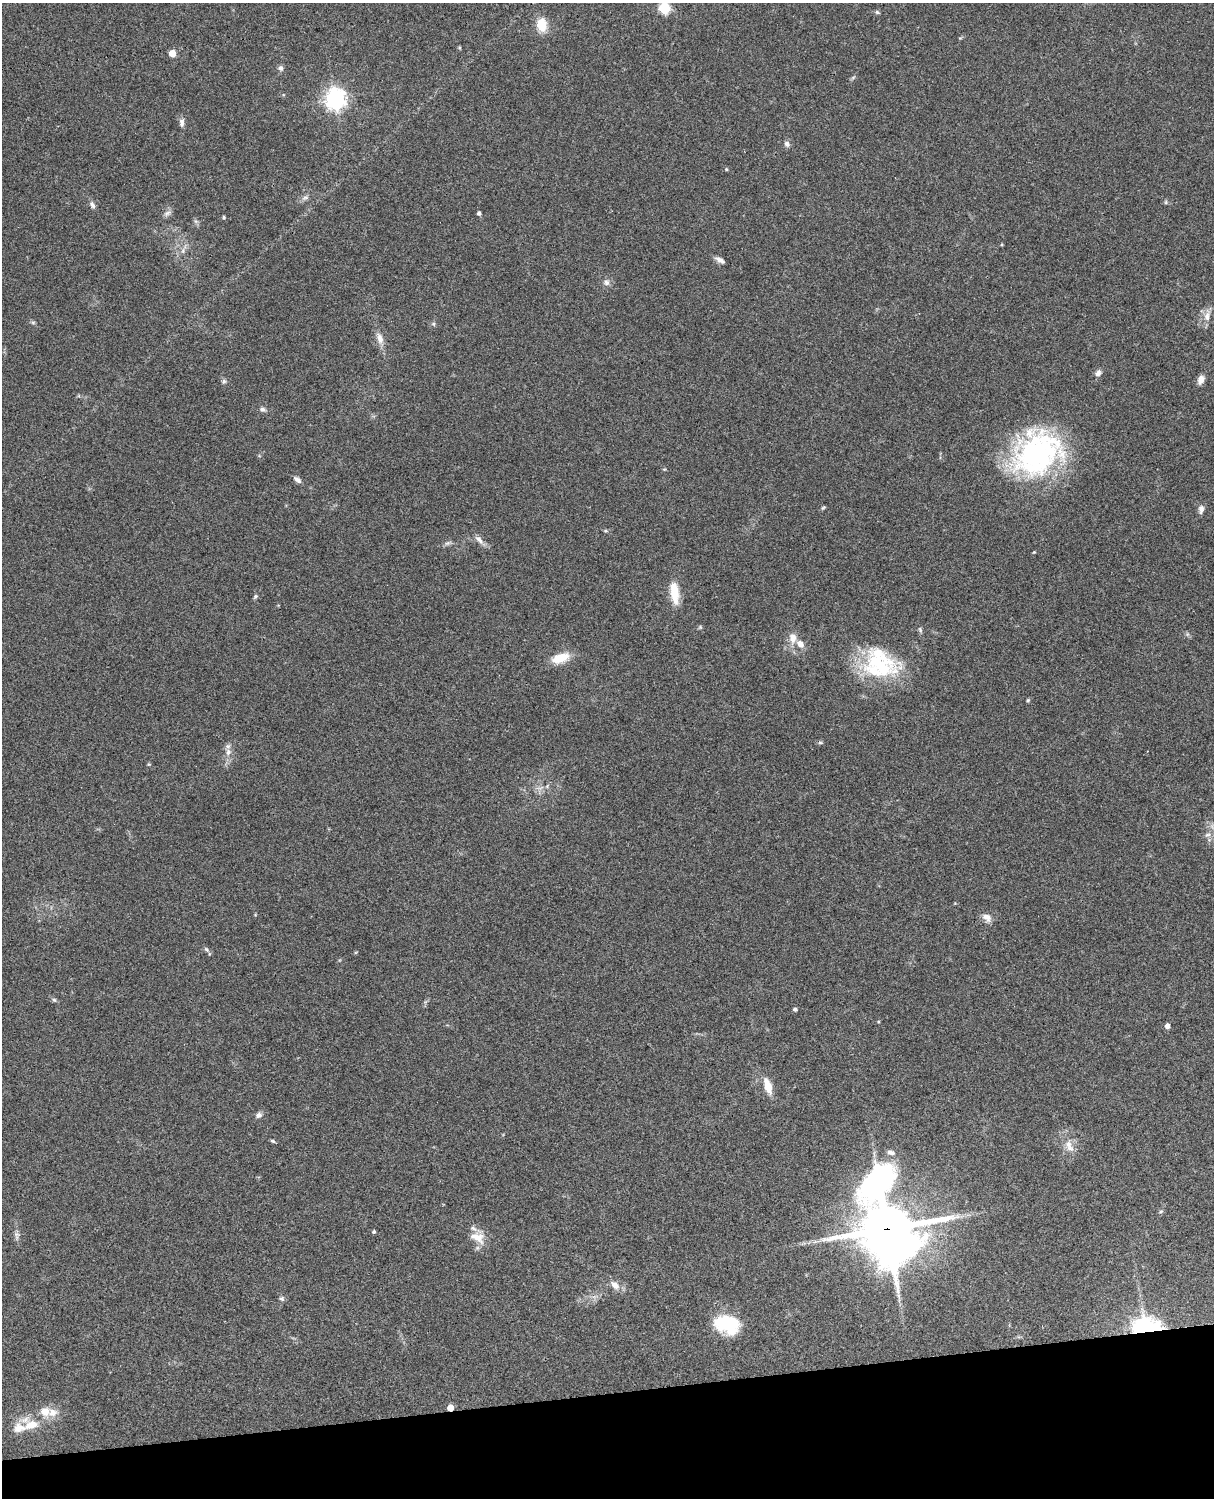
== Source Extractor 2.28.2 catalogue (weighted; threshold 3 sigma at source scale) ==
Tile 10 of 4 x 3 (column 2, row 3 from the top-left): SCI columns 1334-2545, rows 277-1772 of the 5087 x 4926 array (HDU 1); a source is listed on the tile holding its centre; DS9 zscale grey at full resolution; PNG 1216 x 1500 px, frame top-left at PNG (2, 3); no overlay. Shown black and unused: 7% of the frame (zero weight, under 3 of 4 exposures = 6% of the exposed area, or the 3 px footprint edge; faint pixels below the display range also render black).
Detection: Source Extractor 2.28.2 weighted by HDU 2 'WHT'; one run over the whole footprint, this tile lists its part. Background 0.104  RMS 0.0065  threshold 0.0292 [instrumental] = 3 sigma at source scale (4.5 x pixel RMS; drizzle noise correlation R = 1.50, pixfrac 1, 0.05/0.05 arcsec/px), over >= 5 px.
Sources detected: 76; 1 too faint to see at this stretch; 1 inside a brighter object's white glare — not listed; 5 inside a brighter listed object's ellipse — not listed separately; the other 69 listed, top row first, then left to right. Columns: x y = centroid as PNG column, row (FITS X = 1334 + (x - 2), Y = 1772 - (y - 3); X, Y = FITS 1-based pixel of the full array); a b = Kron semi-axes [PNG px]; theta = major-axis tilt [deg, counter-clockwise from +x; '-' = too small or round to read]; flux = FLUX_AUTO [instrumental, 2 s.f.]
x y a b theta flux
664 8 6 6 - 52
877 12 6 4 -31 1
542 25 16 12 -82 12
459 47 5 4 - 0.66
172 53 5 5 - 12
281 68 8 7 - 1.8
335 99 7 7 - 390
182 123 12 6 86 2.7
787 144 9 7 -47 2.1
726 169 4 4 - 0.81
305 198 11 5 12 2.2
1166 202 6 5 - 0.93
92 205 10 6 -60 2.2
167 213 12 6 31 2.4
479 213 5 5 - 1.3
224 217 4 4 - 1
183 251 8 5 83 1.9
720 260 13 5 -30 2.7
607 282 8 8 - 2.5
1207 316 16 8 81 5.2
33 322 6 4 -1 0.9
433 324 6 5 - 1
380 338 18 8 -74 5.3
1098 373 10 7 62 2.6
1201 380 10 7 67 4.3
224 381 7 6 - 1.5
263 409 8 6 -34 1.8
1037 453 59 47 34 130
297 480 11 5 -35 2.4
823 508 7 4 40 0.83
1201 509 11 7 85 2.8
606 531 7 4 0 0.8
479 539 14 6 -48 3.6
447 543 7 5 29 1.6
1034 552 5 3 - 0.56
674 592 27 10 -83 14
255 596 6 4 49 1
920 630 8 5 -65 1.2
793 638 13 10 87 6
560 658 20 10 17 14
880 664 46 34 -17 55
1028 700 5 4 - 0.78
820 742 5 5 - 0.99
228 752 10 8 74 3.9
149 764 5 5 - 0.68
1207 835 9 6 15 2.2
987 917 13 9 -34 4.5
206 949 8 5 -41 1.3
54 1000 6 5 - 1.1
795 1009 5 5 - 1.1
878 1022 4 3 - 0.6
1167 1026 5 4 - 3.5
768 1086 17 8 -72 10
259 1115 8 7 - 2.4
273 1141 6 4 -26 0.96
1069 1146 21 10 -67 7.1
878 1183 89 30 55 150
1161 1211 6 5 - 1
887 1229 21 19 -47 3200
374 1232 4 4 - 1.1
17 1234 8 6 -20 1.8
477 1237 23 14 -23 9.7
615 1285 14 9 -42 5.4
282 1299 7 6 - 1.4
727 1324 24 21 -40 29
1146 1327 25 16 -1 73
450 1408 5 4 - 9.8
45 1412 15 13 -37 8.7
32 1425 19 11 14 12
Overlapping masked pixels (flux is a lower limit): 4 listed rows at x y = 878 1183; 887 1229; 1146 1327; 450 1408
Isophote crosses this tile's border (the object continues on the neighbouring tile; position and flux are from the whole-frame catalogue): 1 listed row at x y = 664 8